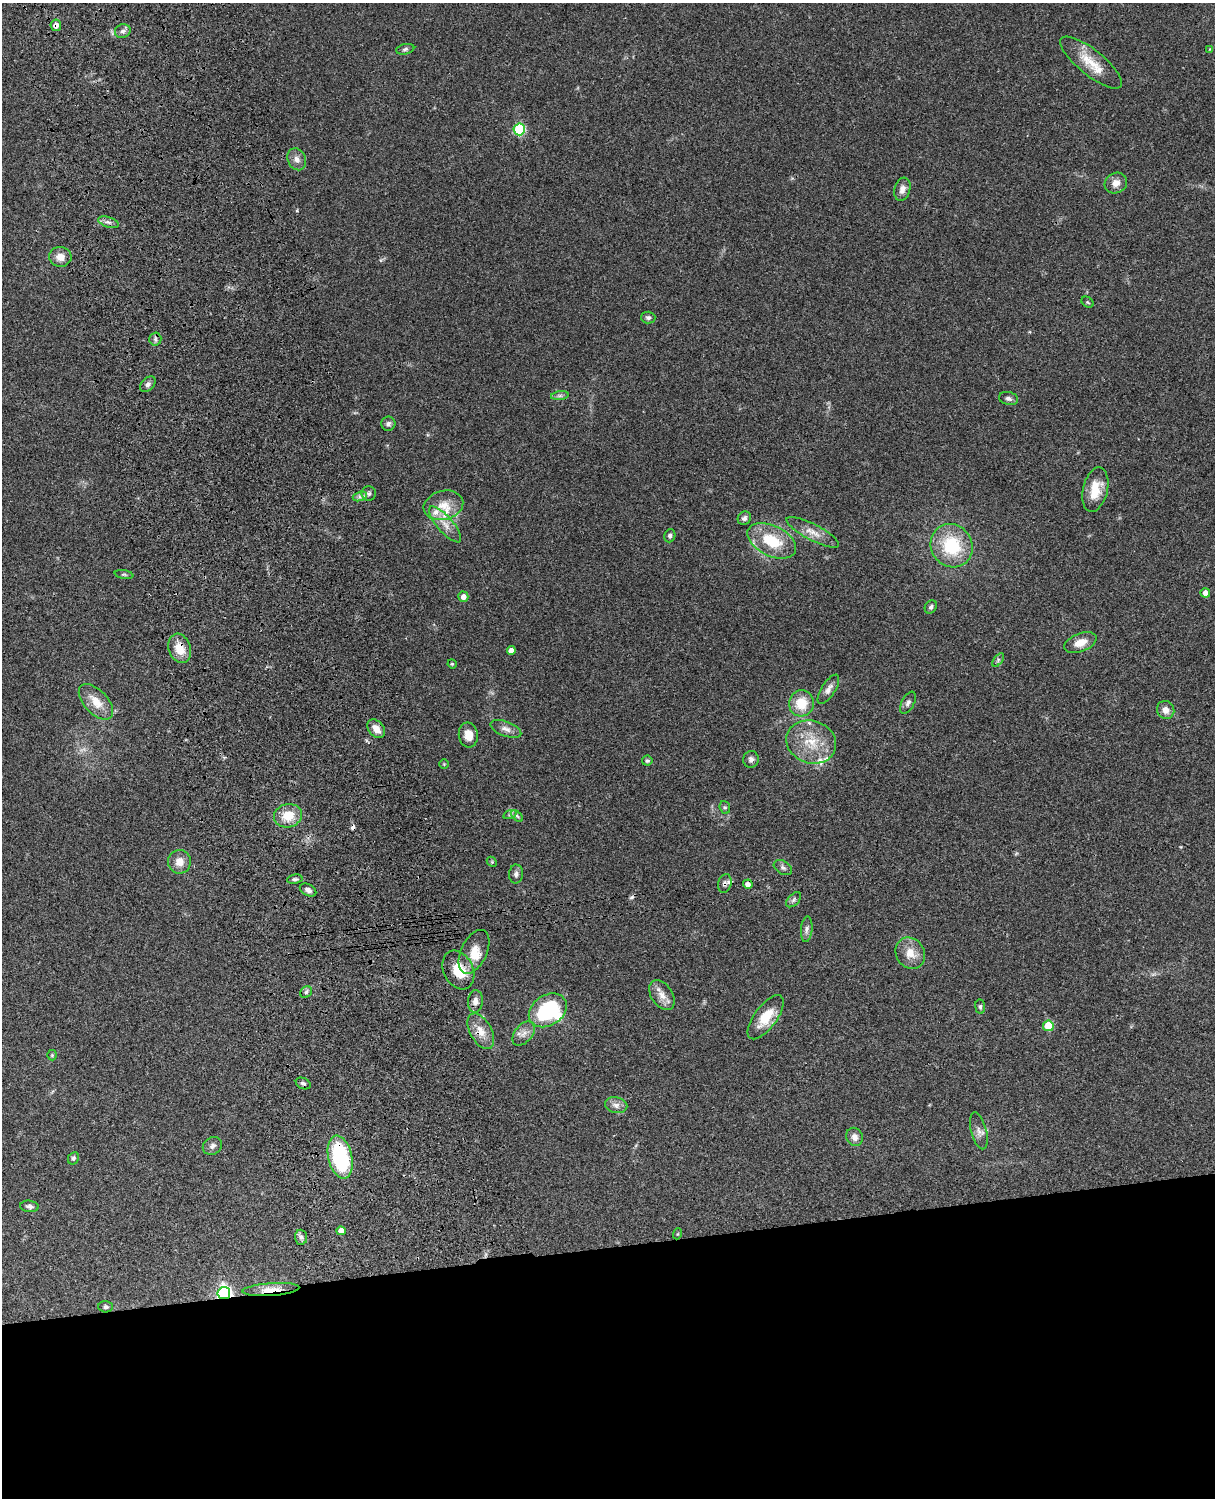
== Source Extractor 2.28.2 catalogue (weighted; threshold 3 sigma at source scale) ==
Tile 11 of 4 x 3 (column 3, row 3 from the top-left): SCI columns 2545-3757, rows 277-1772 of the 5087 x 4926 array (HDU 1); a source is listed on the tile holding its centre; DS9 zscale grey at full resolution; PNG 1217 x 1500 px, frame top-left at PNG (2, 3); each listed source drawn as its Kron ellipse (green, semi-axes under 4 px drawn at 4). Shown black and unused: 17% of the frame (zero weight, under 3 of 4 exposures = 6% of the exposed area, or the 3 px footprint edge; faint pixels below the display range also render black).
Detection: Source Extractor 2.28.2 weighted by HDU 2 'WHT'; one run over the whole footprint, this tile lists its part. Background 0.104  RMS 0.0065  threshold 0.0293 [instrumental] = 3 sigma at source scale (4.5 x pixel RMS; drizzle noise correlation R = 1.50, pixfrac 1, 0.05/0.05 arcsec/px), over >= 5 px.
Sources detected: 102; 1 too faint to see at this stretch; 3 cosmic-ray / hot-pixel residue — neither listed nor drawn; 8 inside a brighter listed object's ellipse — not listed separately; the other 90 listed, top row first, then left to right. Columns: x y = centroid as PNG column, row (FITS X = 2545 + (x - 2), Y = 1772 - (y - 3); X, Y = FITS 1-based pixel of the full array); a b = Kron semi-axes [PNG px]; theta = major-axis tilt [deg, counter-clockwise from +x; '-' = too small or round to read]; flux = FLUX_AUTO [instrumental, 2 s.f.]
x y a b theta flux
56 25 6 5 - 3.4
123 31 8 7 - 2.2
405 49 9 5 13 1.4
1210 49 4 2 - 0.41
1091 63 38 12 -39 15
519 129 6 5 - 50
297 159 11 9 -64 3.6
1116 183 11 10 - 4.7
902 189 12 8 74 3.9
108 222 10 5 -18 2.1
60 257 11 10 - 5.5
1087 302 6 5 - 0.9
648 318 7 6 - 1.6
155 339 6 6 - 1.6
148 384 9 6 45 2.1
560 396 9 4 8 1.5
1008 398 10 6 -13 2.1
388 424 7 7 - 1.8
1095 489 22 12 77 14
369 494 7 7 - 1.6
360 496 7 4 19 1.6
443 505 20 14 14 11
744 518 7 6 - 2
445 524 23 8 -49 7.2
813 532 29 8 -27 7.1
670 536 7 5 71 1.6
772 541 26 15 -26 24
952 546 22 20 -55 34
124 574 9 3 -11 1.1
1205 593 5 4 - 3.7
463 597 5 5 - 3.5
931 607 7 5 58 1.6
1080 643 17 9 21 7.5
180 648 15 11 -71 11
511 651 4 4 - 4
998 660 8 4 54 1.2
452 664 5 4 - 0.69
828 689 17 7 58 3.9
96 702 22 11 -47 11
801 703 13 12 - 15
908 703 12 6 62 2.1
1166 710 9 8 - 4.6
376 729 10 7 -50 5.2
506 729 16 7 -21 4
468 735 12 9 -83 7.2
811 742 25 21 -19 21
751 759 8 8 - 2.4
647 761 5 5 - 1.1
444 764 5 5 - 0.67
725 807 6 5 - 1
510 814 7 4 19 1.2
288 816 14 11 11 13
517 816 7 4 -45 1.2
179 862 12 11 - 6.5
492 862 6 4 -46 0.73
783 868 10 6 -32 2
516 874 9 7 84 2.3
295 879 8 4 9 1.3
725 883 9 6 74 2
748 884 5 4 - 3
308 890 9 5 -28 2.6
794 900 9 5 46 1.5
807 929 13 5 85 2.4
474 952 23 13 64 10
910 953 16 14 -57 8.7
458 970 20 14 -64 15
306 992 6 5 - 1.4
662 995 16 10 -56 6.1
475 1002 11 7 86 3.6
980 1007 7 4 -84 1.3
548 1010 20 15 33 49
766 1017 26 11 53 15
1048 1026 5 5 - 23
481 1031 19 10 -62 8
524 1033 14 8 50 4.3
52 1055 5 5 - 0.8
303 1083 8 5 -25 1.5
616 1105 11 8 -12 3.4
979 1131 19 7 -75 3.8
855 1137 9 8 - 3.8
212 1146 10 8 34 2.6
340 1157 22 12 -78 55
73 1158 6 5 - 1.3
29 1206 9 5 -6 1.9
341 1231 4 4 - 4.5
677 1234 5 3 - 0.59
301 1237 7 6 - 2
271 1290 28 6 4 10
224 1293 6 6 - 190
106 1307 7 5 -2 1.5
Overlapping masked pixels (flux is a lower limit): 9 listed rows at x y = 56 25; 180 648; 376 729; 725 883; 458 970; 481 1031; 340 1157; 271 1290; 224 1293